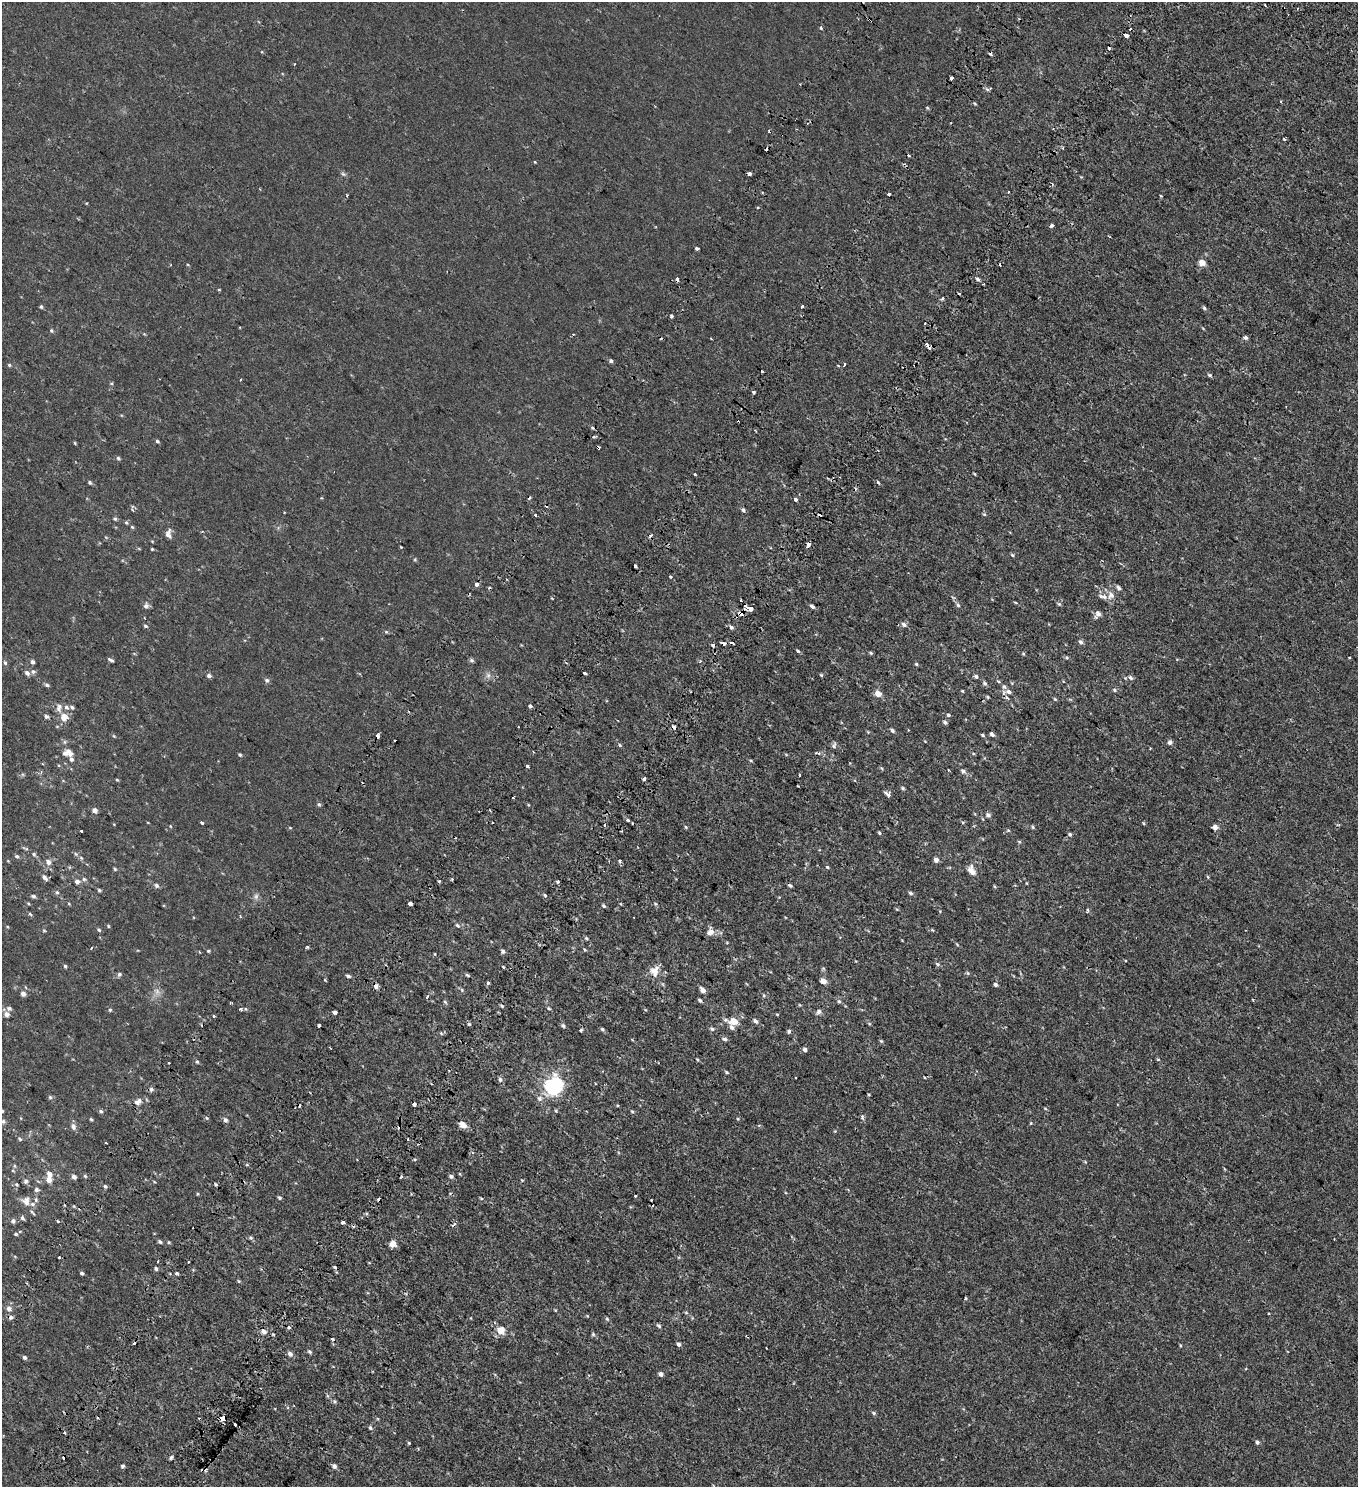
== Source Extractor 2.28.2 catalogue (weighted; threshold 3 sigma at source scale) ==
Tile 7 of 4 x 4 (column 3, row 2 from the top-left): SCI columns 3140-4495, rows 3149-4633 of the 6341 x 6289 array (HDU 1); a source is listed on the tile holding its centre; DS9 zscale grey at full resolution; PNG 1360 x 1489 px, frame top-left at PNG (2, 2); no overlay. Shown black and unused: <1% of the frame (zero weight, under 2 of 3 exposures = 11% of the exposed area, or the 3 px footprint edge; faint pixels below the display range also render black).
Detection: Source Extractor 2.28.2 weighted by HDU 2 'WHT'; one run over the whole footprint, this tile lists its part. Background -1.22e-04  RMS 0.0034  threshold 0.0153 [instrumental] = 3 sigma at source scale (4.5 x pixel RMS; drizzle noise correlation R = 1.50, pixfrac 1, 0.0396/0.0396 arcsec/px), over >= 5 px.
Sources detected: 371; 1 too faint to see at this stretch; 48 cosmic-ray / hot-pixel residue — not listed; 9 inside a brighter listed object's ellipse — not listed separately; the other 313 listed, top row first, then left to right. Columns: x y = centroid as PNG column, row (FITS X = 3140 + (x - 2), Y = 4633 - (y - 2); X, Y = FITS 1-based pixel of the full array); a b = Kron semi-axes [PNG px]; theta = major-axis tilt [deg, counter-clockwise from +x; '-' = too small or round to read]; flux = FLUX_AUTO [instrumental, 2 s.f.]
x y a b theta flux
821 28 3 3 - 0.68
1126 36 4 3 - 3.4
951 78 4 3 - 1.3
987 89 7 4 -19 0.49
975 104 4 3 - 0.33
1284 138 3 3 - 0.96
1063 148 3 3 - 0.41
909 155 3 3 - 2
535 162 4 2 - 0.22
749 173 3 3 - 3.9
343 174 6 5 - 0.53
1008 192 3 3 - 0.97
889 194 3 3 - 2
347 195 3 3 - 0.32
1051 226 3 3 - 1.7
697 248 4 3 - 2.1
1202 263 5 4 - 3.5
978 279 5 4 - 0.75
219 290 3 2 - 0.43
942 298 6 3 43 0.45
802 306 3 3 - 1.4
41 307 5 4 - 0.46
1204 308 5 4 - 0.51
671 316 3 3 - 0.81
51 330 5 5 - 0.45
573 334 3 2 - 0.51
1245 338 5 4 - 0.86
926 344 3 3 - 1.8
611 361 5 4 - 0.54
844 364 4 3 - 1.4
9 365 5 4 - 0.36
762 371 2 2 - 0.45
1209 375 7 4 -26 0.53
111 383 4 4 - 0.5
753 392 4 3 - 0.42
157 441 5 4 - 0.43
75 443 5 3 - 0.28
118 458 5 5 - 0.47
975 474 5 3 - 0.26
90 482 5 4 - 0.5
878 482 4 3 - 1.8
796 500 3 3 - 2.5
743 510 5 4 - 0.6
984 514 5 3 - 0.31
535 515 3 3 - 0.5
115 519 6 4 -66 0.48
126 522 5 5 - 0.41
132 527 5 4 - 0.37
168 534 12 7 87 1.5
808 545 4 3 - 3.7
152 549 3 3 - 0.3
1012 555 5 4 - 0.39
635 566 3 3 - 2.1
670 576 3 3 - 0.51
476 584 4 3 - 3.1
1111 595 11 10 - 2.2
1059 604 6 5 - 0.45
958 605 5 5 - 0.58
146 606 8 7 - 0.96
812 606 6 4 -43 0.81
750 609 5 4 - 13
742 613 7 5 41 2.6
1098 614 6 5 - 1.9
904 624 7 6 - 1
145 626 6 4 -28 0.46
731 627 5 5 - 0.65
386 632 5 5 - 0.38
1081 642 6 5 - 0.85
723 643 4 3 - 1.1
798 651 5 3 - 0.49
871 653 5 4 - 0.39
1023 654 5 4 - 0.35
1349 657 3 2 - 0.32
111 660 7 4 -29 0.66
472 660 6 4 -28 0.55
32 662 5 5 - 0.77
700 662 4 3 - 0.39
5 663 6 4 -62 0.56
916 664 5 4 - 0.39
33 671 6 6 - 0.81
27 673 7 6 - 1
585 673 3 3 - 3.9
488 675 7 6 - 0.92
821 675 5 4 - 0.36
209 676 5 4 - 0.91
976 676 5 4 - 0.67
1130 678 7 5 -45 0.79
267 680 6 6 - 0.67
998 681 5 3 - 0.31
985 683 7 5 -32 0.63
47 685 6 4 -16 0.61
1115 690 6 4 -18 0.56
962 691 4 3 - 0.28
1009 692 7 5 -28 1.2
878 693 7 6 - 2.5
988 697 4 3 - 0.34
1007 697 7 3 -45 0.52
1055 699 5 4 - 0.38
530 706 3 3 - 3.2
66 707 7 5 -30 0.84
59 708 13 7 83 1.6
948 715 5 4 - 0.42
46 716 6 5 - 0.72
64 717 8 7 - 3.6
945 722 6 4 -30 0.56
674 727 4 3 - 1.1
892 730 5 4 - 0.75
992 734 5 4 - 0.9
983 735 5 3 - 0.38
378 736 4 3 - 1.7
1170 742 5 5 - 0.94
620 745 5 4 - 0.36
834 745 8 6 74 0.75
68 751 13 8 -54 2.1
817 753 11 3 -9 0.61
786 754 5 3 - 0.28
240 755 5 3 - 0.4
751 761 5 3 - 0.32
527 766 3 3 - 0.49
963 771 7 5 -33 0.82
644 779 4 3 - 2.4
117 780 4 3 - 0.31
797 785 2 2 - 0.29
903 788 5 4 - 0.45
887 794 8 4 -43 1.1
319 804 5 4 - 0.53
94 810 5 5 - 1.4
988 815 6 5 - 0.95
628 820 5 4 - 0.44
202 822 3 3 - 1.3
492 822 3 2 - 0.47
1143 823 5 3 - 0.31
605 825 4 2 - 0.39
686 827 5 4 - 0.35
1033 827 5 4 - 0.41
1215 827 4 4 - 2.1
1008 830 5 4 - 0.36
81 831 3 2 - 0.39
879 833 4 3 - 0.36
1070 834 5 4 - 0.5
1019 842 6 4 -2 0.39
34 854 5 4 - 0.48
17 856 6 4 -21 0.52
81 858 5 5 - 0.44
936 860 4 4 - 1.5
620 861 3 3 - 4.9
48 862 6 5 - 1.5
827 867 4 4 - 0.4
115 869 4 4 - 0.39
971 870 12 7 -64 2.5
45 877 8 4 -46 1
1208 877 5 3 - 0.29
84 879 5 5 - 0.59
77 881 5 5 - 1.2
439 881 3 2 - 0.36
558 881 3 3 - 1.3
156 885 5 5 - 0.71
99 890 4 4 - 0.45
57 892 5 4 - 0.48
910 893 5 4 - 0.62
545 895 5 4 - 0.42
33 896 5 5 - 0.62
256 896 7 6 - 0.84
410 904 4 4 - 3
655 904 6 4 -88 0.41
604 906 5 4 - 0.54
1088 910 6 3 -71 0.43
940 911 4 4 - 0.25
240 916 5 3 - 0.27
457 925 7 5 -35 0.64
108 926 5 3 - 0.29
99 930 5 4 - 0.45
932 930 5 4 - 0.32
44 931 5 3 - 0.31
710 932 9 7 30 2
586 938 6 5 - 0.51
957 944 6 3 -53 0.32
307 947 3 3 - 0.52
91 948 3 2 - 0.31
208 951 4 3 - 0.37
503 951 5 4 - 0.77
435 954 4 3 - 0.24
937 964 6 5 - 0.53
65 966 4 4 - 0.44
503 967 4 3 - 0.29
655 971 15 12 80 3.3
968 973 6 4 -88 0.4
119 974 6 5 - 0.64
467 975 5 4 - 0.43
348 976 6 4 -22 0.62
823 981 5 4 - 3.1
488 983 3 3 - 2.3
995 984 5 4 - 0.72
376 986 6 5 - 1.2
462 990 6 4 -72 0.41
703 990 5 4 - 1.9
23 994 5 5 - 1.5
764 995 6 4 -70 0.41
427 996 4 3 - 0.82
700 1000 4 3 - 0.64
839 1001 5 4 - 0.48
445 1002 6 4 -45 0.4
502 1006 5 3 - 0.42
9 1008 6 6 - 0.7
549 1008 5 4 - 0.39
241 1009 3 3 - 0.95
110 1010 4 4 - 0.39
335 1012 3 3 - 1.7
819 1012 7 6 - 0.87
7 1014 6 6 - 1.4
777 1014 5 3 - 0.25
214 1016 3 2 - 0.48
733 1021 13 10 -5 3.4
755 1021 7 5 -40 0.83
469 1024 5 5 - 0.47
319 1026 3 3 - 1.9
563 1026 6 5 - 0.56
602 1029 5 4 - 0.52
712 1029 6 5 - 0.62
580 1030 3 3 - 1.1
789 1031 5 4 - 0.63
441 1034 5 4 - 0.55
725 1039 6 5 - 0.79
881 1041 5 4 - 0.37
805 1049 5 5 - 0.73
697 1059 4 3 - 0.3
1158 1059 4 3 - 0.3
169 1062 3 3 - 0.52
197 1062 5 3 - 0.34
727 1072 6 4 -29 0.42
924 1077 3 2 - 0.3
500 1080 7 6 - 0.76
553 1086 18 16 45 24
151 1089 6 5 - 0.8
869 1095 3 3 - 0.43
50 1097 5 4 - 0.46
539 1098 8 8 - 1.2
138 1102 11 7 27 1.8
414 1104 4 4 - 2.5
2 1111 4 4 - 0.51
101 1111 6 4 -24 0.52
632 1111 5 3 - 0.35
862 1117 6 4 -88 0.86
207 1118 5 4 - 0.34
91 1119 4 4 - 0.34
738 1119 5 3 - 0.28
225 1120 5 4 - 1.1
3 1121 5 4 - 0.48
1031 1123 4 4 - 0.28
463 1125 8 5 -38 2.5
73 1127 9 6 -77 1.1
20 1139 5 3 - 0.34
408 1139 3 2 - 0.4
85 1176 5 4 - 0.37
451 1176 5 5 - 0.75
74 1177 4 4 - 1.3
401 1177 3 2 - 0.56
49 1179 7 6 - 1.9
522 1180 4 3 - 0.24
26 1181 6 5 - 0.73
215 1184 5 3 - 0.38
105 1186 4 4 - 0.53
36 1189 4 4 - 1.1
198 1194 5 3 - 0.29
635 1196 3 2 - 0.26
279 1198 5 4 - 0.46
481 1198 4 3 - 0.33
36 1200 6 4 -72 0.48
651 1200 2 2 - 0.19
26 1201 11 9 -87 2
32 1212 8 3 -49 0.45
22 1218 5 5 - 0.63
13 1221 5 4 - 0.93
57 1221 3 3 - 1
343 1223 3 3 - 1
16 1234 5 4 - 0.42
251 1238 6 5 - 0.52
160 1242 4 4 - 0.7
169 1242 5 3 - 0.31
393 1244 7 7 - 2.1
59 1257 3 3 - 1.3
156 1268 4 4 - 0.7
82 1273 4 3 - 0.56
177 1273 3 3 - 1.4
239 1281 4 4 - 0.32
965 1298 3 3 - 0.76
9 1308 5 5 - 1.6
686 1313 6 4 -2 0.35
1268 1313 3 2 - 0.38
11 1317 5 5 - 0.93
607 1319 5 4 - 0.45
659 1326 7 4 -31 0.54
289 1327 3 3 - 1.3
264 1331 5 4 - 1.9
501 1331 10 9 - 3
593 1334 5 5 - 0.43
746 1336 3 2 - 0.26
332 1339 4 3 - 0.42
679 1344 5 4 - 0.85
1180 1345 5 3 - 0.28
310 1352 5 4 - 0.54
290 1354 6 5 - 1.2
25 1357 4 4 - 0.72
661 1374 4 4 - 1.2
874 1413 6 4 -18 0.5
222 1418 4 4 - 5.9
235 1424 3 2 - 0.31
370 1428 6 4 -48 0.53
1257 1442 5 4 - 0.72
409 1443 4 4 - 0.31
171 1458 5 3 - 0.53
123 1466 4 4 - 0.57
334 1466 6 5 - 0.93
Overlapping masked pixels (flux is a lower limit): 8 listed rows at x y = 808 545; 750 609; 742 613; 723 643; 674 727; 378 736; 376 986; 222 1418
Isophote crosses this tile's border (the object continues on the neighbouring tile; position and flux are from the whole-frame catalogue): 1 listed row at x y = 2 1111